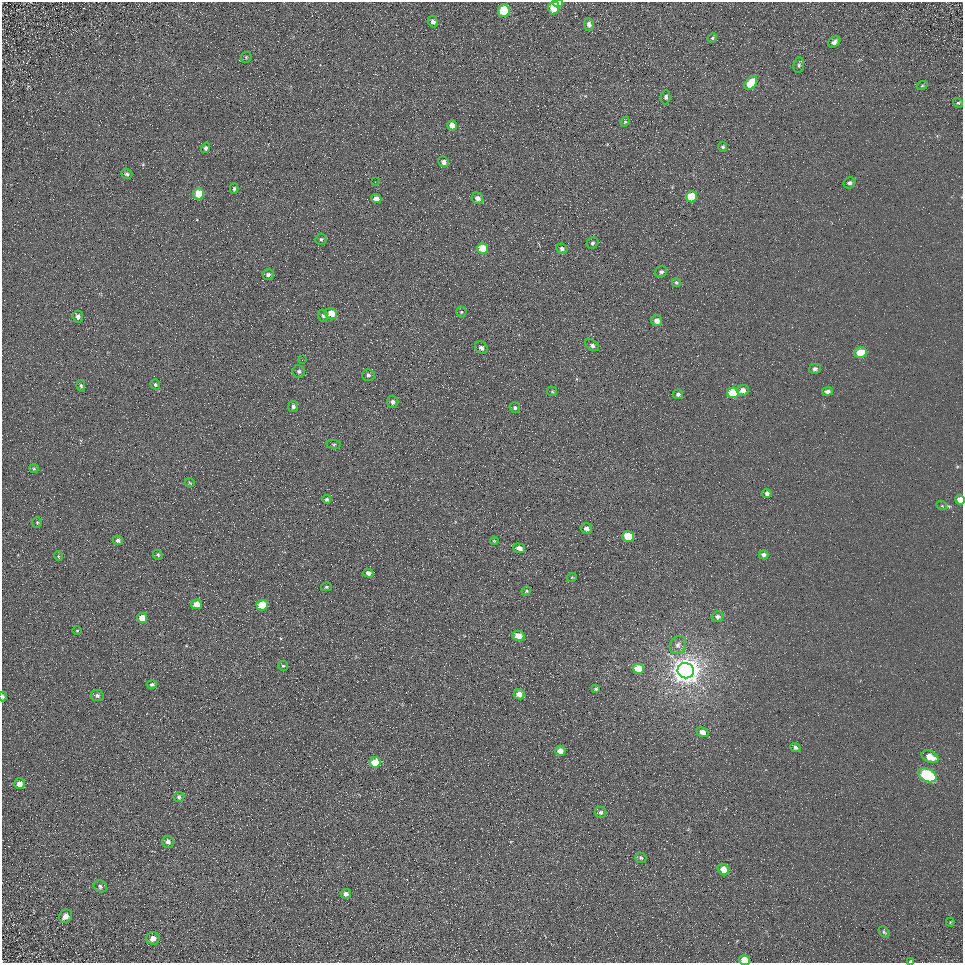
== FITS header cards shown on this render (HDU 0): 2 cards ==
NAXIS1  =                  961
NAXIS2  =                  961

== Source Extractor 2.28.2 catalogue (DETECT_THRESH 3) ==
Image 961 x 961 px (HDU 0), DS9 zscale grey, 1 PNG px = 1 image px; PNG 965 x 965 px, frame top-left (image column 1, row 961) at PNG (2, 2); each listed source drawn as its Kron ellipse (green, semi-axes under 4 px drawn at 4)
Background 5.2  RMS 7.8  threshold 23.3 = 3 sigma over >= 5 px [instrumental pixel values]
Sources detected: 110; all 110 listed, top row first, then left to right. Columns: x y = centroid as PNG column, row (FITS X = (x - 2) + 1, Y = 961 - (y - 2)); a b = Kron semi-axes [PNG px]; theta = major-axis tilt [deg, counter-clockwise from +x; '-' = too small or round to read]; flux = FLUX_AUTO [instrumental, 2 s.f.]
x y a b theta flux
558 3 5 4 - 2300
554 8 6 5 - 15000
504 11 6 6 - 20000
433 22 6 5 - 1900
589 24 6 5 - 2000
712 38 5 4 - 690
834 42 7 5 35 2200
246 57 6 5 - 710
799 65 8 5 80 1300
751 83 8 5 51 17000
922 86 5 3 - 560
666 97 7 5 85 1400
958 103 5 4 - 800
625 122 5 4 - 650
452 125 5 5 - 4300
723 147 5 4 - 1000
206 148 5 4 - 1000
443 162 6 5 - 2500
127 174 6 5 - 1200
375 182 2 2 - 290
849 183 6 5 - 1300
234 189 5 3 - 920
199 194 5 5 - 11000
691 197 6 5 - 17000
477 198 6 5 - 2800
376 199 5 4 - 3900
321 239 5 5 - 1000
593 243 6 5 - 1000
482 248 5 5 - 11000
562 249 6 5 - 1900
661 272 6 5 - 1300
268 275 6 5 - 1500
676 282 5 4 - 800
461 312 5 5 - 770
331 314 6 5 - 7300
78 316 6 5 - 2200
323 316 6 4 -72 920
657 321 5 5 - 3300
592 345 7 5 -35 1500
481 348 7 5 -43 1800
860 352 6 5 - 11000
302 360 3 3 - 470
815 369 6 5 - 1500
299 371 6 6 - 1200
368 375 6 6 - 1500
155 384 5 4 - 1000
81 386 6 4 -80 950
743 390 6 5 - 3200
552 391 5 4 - 650
828 391 5 4 - 1900
733 393 6 5 - 21000
678 394 5 5 - 1300
393 402 6 5 - 1500
293 406 5 5 - 1500
515 408 5 5 - 1000
334 444 7 4 -6 590
34 469 4 4 - 550
190 483 5 3 - 470
767 493 4 4 - 1500
326 499 4 4 - 950
960 500 5 4 - 5000
942 506 5 3 - 500
37 522 5 5 - 750
586 529 6 5 - 2200
628 536 6 5 - 19000
118 540 5 4 - 1400
494 541 4 3 - 540
519 548 6 4 -19 2800
158 555 5 4 - 920
764 555 5 4 - 1500
58 556 5 3 - 500
368 573 5 4 - 2400
572 577 5 3 - 430
326 587 5 4 - 850
526 591 5 4 - 560
196 604 5 5 - 5400
262 605 5 5 - 15000
718 617 6 5 - 1600
142 618 5 5 - 7300
77 630 5 3 - 460
518 636 6 5 - 5700
678 645 9 8 - 2700
283 666 5 5 - 910
638 669 5 5 - 11000
686 671 8 7 - 820000
152 685 5 4 - 1200
596 689 4 3 - 710
519 694 6 5 - 3800
97 696 6 5 - 1300
3 697 5 3 - 740
703 732 6 4 -22 3900
795 747 5 4 - 1200
560 751 5 5 - 4900
930 757 9 5 -25 7400
375 762 5 5 - 13000
927 775 10 6 -26 59000
19 784 5 5 - 3300
179 797 5 5 - 1200
601 812 6 5 - 1400
168 842 6 5 - 2400
641 858 6 5 - 970
723 869 6 5 - 6900
100 886 7 5 -33 1400
346 894 5 5 - 2400
66 916 7 6 - 3400
950 922 4 4 - 500
884 932 6 4 -48 790
153 938 7 6 - 3900
744 960 6 5 - 10000
910 961 4 2 - 550
At the frame edge (FLAGS 8, measured only in part): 5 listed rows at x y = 558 3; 960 500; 3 697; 744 960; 910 961